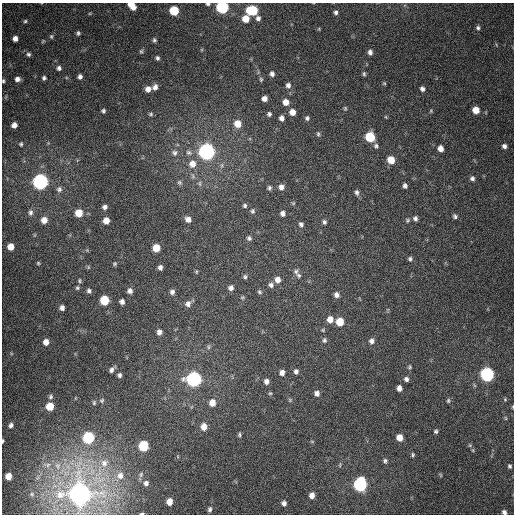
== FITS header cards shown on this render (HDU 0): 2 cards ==
NAXIS1  =                  512
NAXIS2  =                  512

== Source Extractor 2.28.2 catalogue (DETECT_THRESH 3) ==
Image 512 x 512 px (HDU 0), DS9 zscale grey, 1 PNG px = 1 image px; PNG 516 x 516 px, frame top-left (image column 1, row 512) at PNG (2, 3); no overlay
Background 384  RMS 9.8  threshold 29.4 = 3 sigma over >= 5 px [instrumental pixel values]
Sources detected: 170; all 170 listed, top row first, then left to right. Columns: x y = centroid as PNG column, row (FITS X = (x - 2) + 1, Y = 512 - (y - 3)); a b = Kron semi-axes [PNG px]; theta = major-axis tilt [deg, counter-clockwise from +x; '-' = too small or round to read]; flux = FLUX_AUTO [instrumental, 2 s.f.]
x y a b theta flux
208 4 5 3 - 1.1e+03
132 5 8 5 -42 8.8e+03
222 7 6 6 - 1.0e+05
252 10 8 6 -3 3.9e+04
174 11 6 6 - 2.9e+04
336 12 5 5 - 1.7e+03
258 18 6 6 - 2.1e+03
245 19 6 6 - 9.3e+03
25 21 5 4 - 1.0e+03
478 28 6 5 - 1.4e+03
319 29 5 3 - 5.4e+02
78 33 5 4 - 1.2e+03
51 36 6 4 90 1.0e+03
15 38 5 5 - 3.6e+03
154 40 6 5 - 1.3e+03
43 41 5 4 - 7.2e+02
141 51 7 5 -75 1.1e+03
370 52 6 5 - 2.3e+03
28 54 5 5 - 1.4e+03
157 58 6 5 - 1.4e+03
59 68 6 5 - 1.8e+03
272 74 6 5 - 2.0e+03
364 74 6 4 -77 1.0e+03
80 77 5 5 - 2.1e+03
44 78 4 4 - 1.4e+03
17 79 5 4 - 2.6e+03
261 79 6 5 - 9.7e+02
3 81 4 3 - 8.5e+02
384 83 5 4 - 7.0e+02
288 85 7 6 - 2.2e+03
155 87 6 5 - 2.9e+03
148 89 7 6 - 4.0e+03
422 89 5 5 - 2.1e+03
264 99 5 5 - 3.6e+03
286 102 6 6 - 5.6e+03
345 108 5 4 - 7.9e+02
476 110 6 5 - 8.4e+03
103 111 6 5 - 1.4e+03
431 111 5 4 - 7.2e+02
292 112 6 5 - 5.5e+03
151 114 7 5 1 1.1e+03
269 114 5 5 - 1.5e+03
386 117 5 3 - 5.6e+02
282 118 6 5 - 3.0e+03
307 118 5 5 - 1.4e+03
238 124 7 7 - 8.4e+03
14 125 5 5 - 3.6e+03
318 134 7 5 90 1.1e+03
370 137 6 6 - 3.3e+04
21 144 4 3 - 9.4e+02
376 146 6 6 - 1.5e+03
504 146 5 5 - 2.2e+03
440 149 5 5 - 4.7e+03
189 152 8 7 - 2.2e+03
207 152 7 7 - 3.5e+05
174 153 8 8 - 2.4e+03
391 160 6 5 - 1.1e+04
192 164 9 8 - 5.6e+03
472 178 5 5 - 1.8e+03
40 182 7 7 - 2.8e+05
179 182 6 6 - 1.3e+03
200 183 8 4 -82 1.2e+03
405 186 5 4 - 1.9e+03
281 187 7 7 - 3.0e+03
269 188 6 6 - 1.4e+03
59 189 7 7 - 1.9e+03
357 192 8 5 -72 2.1e+03
293 203 5 5 - 8.1e+02
245 206 5 5 - 1.2e+03
105 207 5 5 - 2.0e+03
252 211 7 6 - 1.3e+03
30 212 8 6 86 1.9e+03
79 213 6 6 - 1.0e+04
283 213 5 4 - 2.4e+03
455 216 6 5 - 1.5e+03
415 218 6 5 - 1.8e+03
188 219 6 5 - 3.4e+03
44 220 6 6 - 5.6e+03
407 220 5 5 - 1.0e+03
106 221 5 5 - 7.1e+03
324 222 6 5 - 1.5e+03
301 224 6 5 - 1.7e+03
249 238 6 6 - 1.5e+03
11 247 6 5 - 7.3e+03
156 248 6 6 - 1.0e+04
410 259 5 5 - 1.4e+03
38 263 4 4 - 7.0e+02
115 264 5 4 - 8.9e+02
88 267 6 3 -72 7.0e+02
160 267 5 4 - 1.9e+03
296 271 8 6 84 1.9e+03
196 272 6 3 -83 6.5e+02
299 275 7 6 - 1.6e+03
245 277 6 6 - 1.3e+03
278 280 7 6 - 4.2e+03
79 281 6 4 -88 9.5e+02
271 285 7 6 - 2.0e+03
77 288 5 5 - 9.9e+02
231 288 6 6 - 2.5e+03
89 291 6 5 - 1.6e+03
130 291 5 5 - 2.4e+03
172 292 6 6 - 2.1e+03
259 292 7 5 -42 1.2e+03
336 295 5 5 - 2.5e+03
242 297 6 4 20 8.8e+02
104 300 6 6 - 2.5e+04
122 302 5 4 - 2.6e+03
188 304 8 7 - 3.0e+03
62 308 5 4 - 2.8e+03
330 319 6 6 - 5.5e+03
340 322 6 6 - 1.5e+04
323 330 5 4 - 7.1e+02
159 332 6 5 - 2.8e+03
324 340 7 5 85 1.4e+03
372 341 6 6 - 2.4e+03
46 342 6 5 - 4.3e+03
208 347 6 4 -90 1.1e+03
409 367 7 5 74 1.1e+03
112 370 7 4 52 2.2e+03
296 371 6 5 - 1.9e+03
282 373 6 6 - 3.1e+03
487 374 7 6 - 1.7e+05
119 375 5 4 - 1.6e+03
193 379 7 7 - 2.3e+05
406 379 6 5 - 2.0e+03
266 381 6 5 - 2.8e+03
399 388 6 5 - 3.1e+03
270 393 5 4 - 7.7e+02
317 393 6 5 - 2.7e+03
50 397 6 5 - 1.3e+03
505 399 5 4 - 7.2e+02
102 400 6 5 - 1.1e+03
290 400 5 5 - 8.7e+02
448 401 6 5 - 1.1e+03
94 403 7 5 89 1.0e+03
212 403 7 6 - 5.9e+03
50 406 6 6 - 1.4e+04
513 407 4 3 - 6.0e+02
505 418 6 3 -70 7.1e+02
11 425 6 5 - 2.0e+03
204 427 6 6 - 5.9e+03
436 431 5 4 - 1.2e+03
239 435 5 4 - 1.0e+03
88 438 7 6 - 6.9e+04
399 438 6 6 - 6.5e+03
3 441 4 2 - 6.5e+02
312 441 6 4 -1 6.5e+02
470 445 5 4 - 8.4e+02
143 446 6 6 - 4.4e+04
473 450 6 3 73 7.0e+02
413 455 5 4 - 1.0e+03
385 461 7 6 - 1.5e+03
104 463 12 11 - 6.9e+03
48 465 8 6 23 2.3e+03
58 466 10 8 81 4.4e+03
510 466 6 5 - 1.2e+03
141 474 8 5 65 1.3e+03
440 475 6 4 -59 8.3e+02
8 476 5 5 - 7.1e+03
120 476 10 9 - 5.2e+03
146 483 6 6 - 2.2e+03
360 484 7 6 - 1.6e+05
32 494 5 3 - 6.5e+02
80 494 8 8 - 1.3e+06
312 495 6 5 - 4.1e+03
169 502 6 5 - 6.1e+03
284 503 6 5 - 2.4e+03
210 509 7 5 82 1.7e+03
504 512 6 6 - 2.3e+03
142 514 5 2 - 8.7e+02
At the frame edge (FLAGS 8, measured only in part): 8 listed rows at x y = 208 4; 132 5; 222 7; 3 81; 513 407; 3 441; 504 512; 142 514